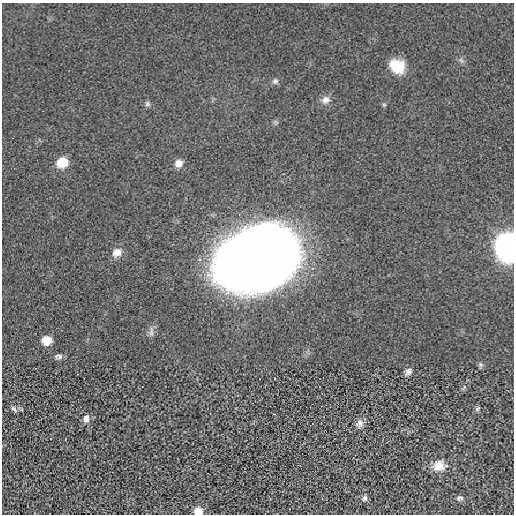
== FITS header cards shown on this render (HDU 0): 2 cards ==
NAXIS1  =                  512 / length of data axis 1
NAXIS2  =                  512 / length of data axis 2

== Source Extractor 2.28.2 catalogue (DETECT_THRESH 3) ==
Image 512 x 512 px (HDU 0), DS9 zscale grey, 1 PNG px = 1 image px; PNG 516 x 516 px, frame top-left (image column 1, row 512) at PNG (2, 3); no overlay
Background -9.13e-05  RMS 0.004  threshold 0.0119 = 3 sigma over >= 5 px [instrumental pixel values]
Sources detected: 26; all 26 listed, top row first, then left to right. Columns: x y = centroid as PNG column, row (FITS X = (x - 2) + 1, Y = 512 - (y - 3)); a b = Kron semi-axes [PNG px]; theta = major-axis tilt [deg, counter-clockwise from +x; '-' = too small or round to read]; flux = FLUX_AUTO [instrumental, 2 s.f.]
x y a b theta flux
461 60 10 5 -45 0.73
397 66 16 13 -38 7.4
275 81 8 8 - 0.95
325 100 12 10 26 2
147 104 8 6 -59 0.7
384 105 5 5 - 0.4
275 122 7 7 - 0.56
62 163 11 9 25 5.6
178 164 9 8 - 2.5
509 246 10 9 - 670
117 252 12 10 37 2.6
257 259 63 47 20 440
151 332 16 5 88 1.2
47 340 8 7 - 5.3
58 356 10 6 -1 1
480 364 7 7 - 0.6
408 372 10 7 48 1.2
464 387 9 4 57 0.6
14 409 9 5 -40 0.73
477 409 8 5 49 0.56
86 418 10 8 72 1.6
359 424 12 10 71 1.6
439 466 19 14 9 3.9
365 498 9 7 69 0.87
459 498 9 7 -3 0.87
198 511 8 7 - 3.6
At the frame edge (FLAGS 8, measured only in part): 2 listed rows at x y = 509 246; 198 511